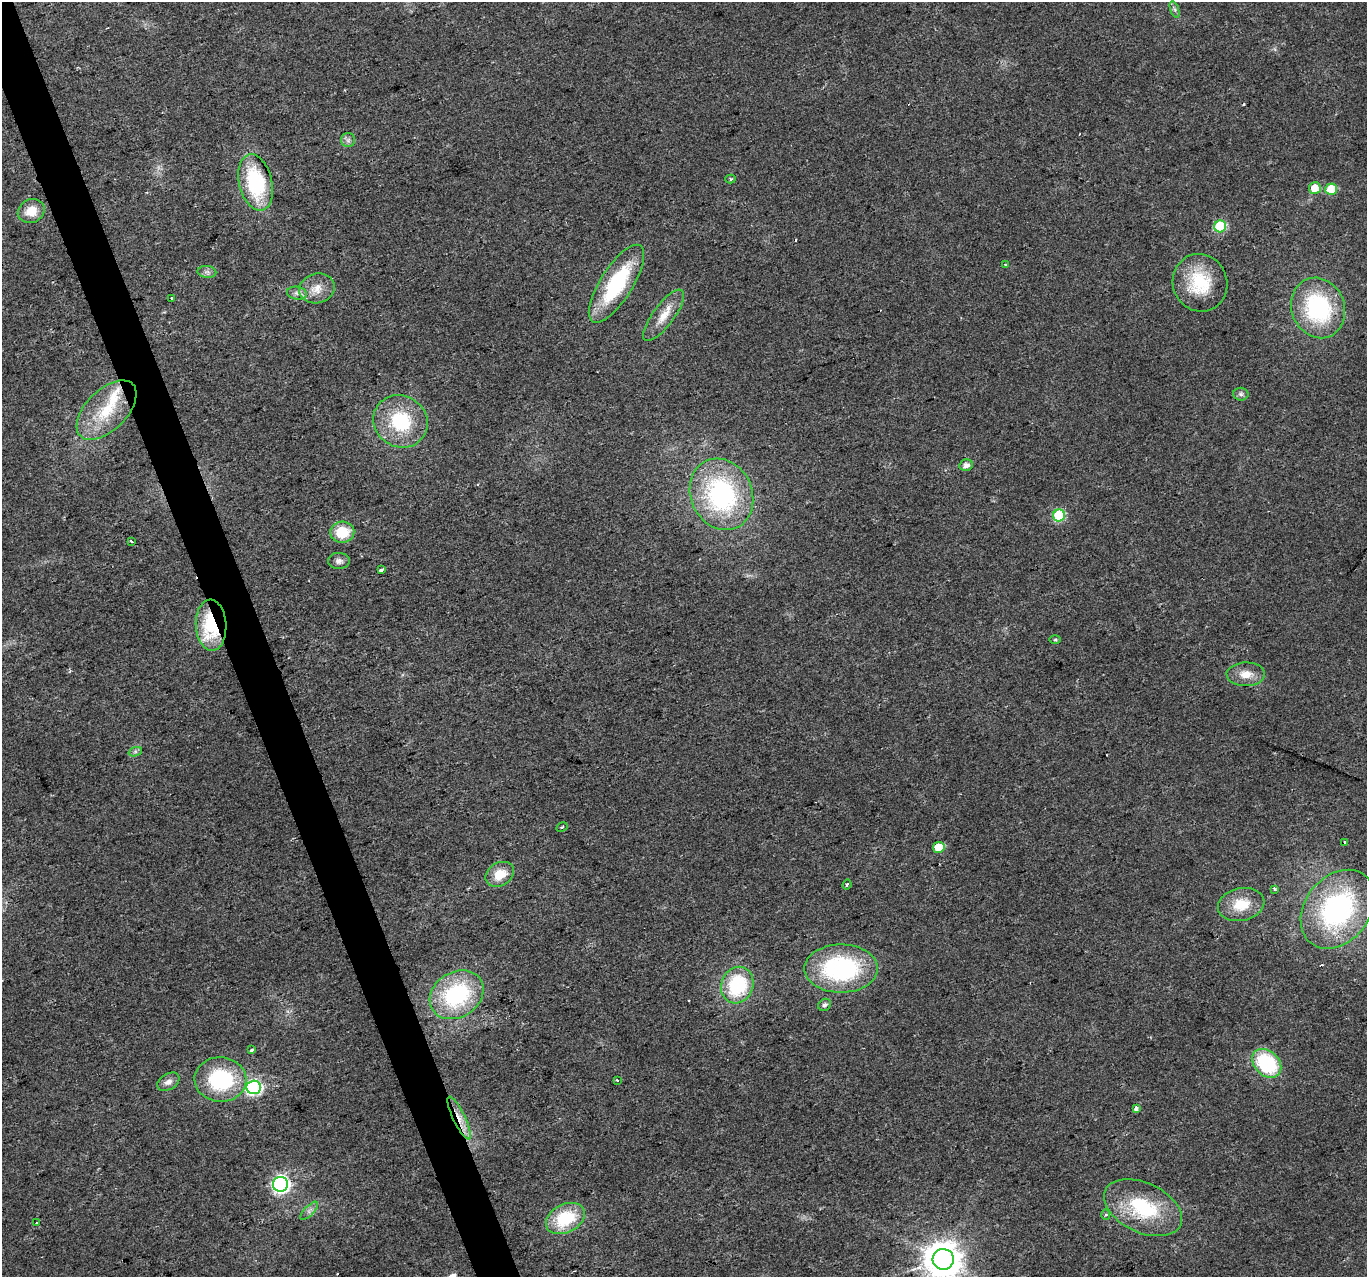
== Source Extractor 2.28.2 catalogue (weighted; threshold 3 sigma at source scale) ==
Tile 11 of 4 x 4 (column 3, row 3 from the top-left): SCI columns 2732-4096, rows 1400-2674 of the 5461 x 5294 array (HDU 1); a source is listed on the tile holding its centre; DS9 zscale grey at full resolution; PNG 1369 x 1279 px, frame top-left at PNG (2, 2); each listed source drawn as its Kron ellipse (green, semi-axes under 4 px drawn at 4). Shown black and unused: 3% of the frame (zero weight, under 2 of 3 exposures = <1% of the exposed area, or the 3 px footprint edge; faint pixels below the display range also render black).
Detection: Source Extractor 2.28.2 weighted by HDU 2 'WHT'; one run over the whole footprint, this tile lists its part. Background 0.0183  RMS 0.0061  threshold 0.0273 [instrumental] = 3 sigma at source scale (4.5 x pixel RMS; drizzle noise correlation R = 1.50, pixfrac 1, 0.0396/0.0396 arcsec/px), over >= 5 px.
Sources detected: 65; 6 cosmic-ray / hot-pixel residue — neither listed nor drawn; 1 inside a brighter listed object's ellipse — not listed separately; the other 58 listed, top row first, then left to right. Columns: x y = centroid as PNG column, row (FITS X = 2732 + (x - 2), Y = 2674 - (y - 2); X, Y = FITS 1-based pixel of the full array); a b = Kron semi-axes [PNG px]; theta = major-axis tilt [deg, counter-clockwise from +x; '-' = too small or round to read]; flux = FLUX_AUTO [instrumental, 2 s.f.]
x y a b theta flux
1175 9 8 4 -71 1.4
348 140 7 7 - 2
730 179 5 4 - 1.2
256 182 29 16 -77 50
1315 188 6 6 - 9
1331 189 6 5 - 25
31 211 14 11 25 9.7
1220 226 6 6 - 48
1006 265 3 3 - 3.1
207 272 9 6 -8 2
1200 283 29 27 -69 29
616 284 45 16 58 57
317 288 18 14 13 9.1
297 293 10 6 -8 2.4
172 298 3 3 - 4
1318 308 31 26 -67 69
664 315 31 10 53 11
1241 394 7 6 - 1.6
107 410 37 20 45 31
400 421 28 25 -34 40
966 465 7 5 12 3.3
721 494 37 30 -65 100
1059 515 6 6 - 44
342 532 12 10 4 18
131 541 3 3 - 5.1
339 561 11 8 -1 3.1
381 570 3 3 - 4
211 625 25 15 -87 44
1055 640 6 4 1 0.72
1246 674 19 11 0 8.6
135 752 7 4 19 1.2
562 827 6 2 30 0.58
1345 842 3 3 - 3.1
939 847 6 5 - 18
500 874 15 11 33 12
847 884 5 3 - 0.71
1275 889 3 3 - 1.5
1241 904 23 16 13 17
1338 909 43 32 51 120
841 969 37 24 0 85
737 985 19 16 69 45
457 995 28 22 32 66
825 1005 7 5 39 1.8
251 1050 3 3 - 2.4
1267 1063 16 12 -44 53
220 1079 26 22 -3 51
618 1081 4 3 - 1.4
168 1082 12 8 30 3.7
254 1087 7 7 - 120
1136 1108 4 4 - 2.8
459 1118 23 6 -64 7.9
280 1184 7 7 - 190
1143 1208 41 25 -25 46
309 1211 12 5 45 2.5
1106 1214 5 4 - 1.1
565 1219 20 14 27 31
36 1223 2 2 - 0.43
943 1259 10 10 - 1400
Overlapping masked pixels (flux is a lower limit): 3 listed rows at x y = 616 284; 211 625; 459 1118
Isophote crosses this tile's border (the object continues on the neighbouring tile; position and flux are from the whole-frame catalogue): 1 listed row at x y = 943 1259